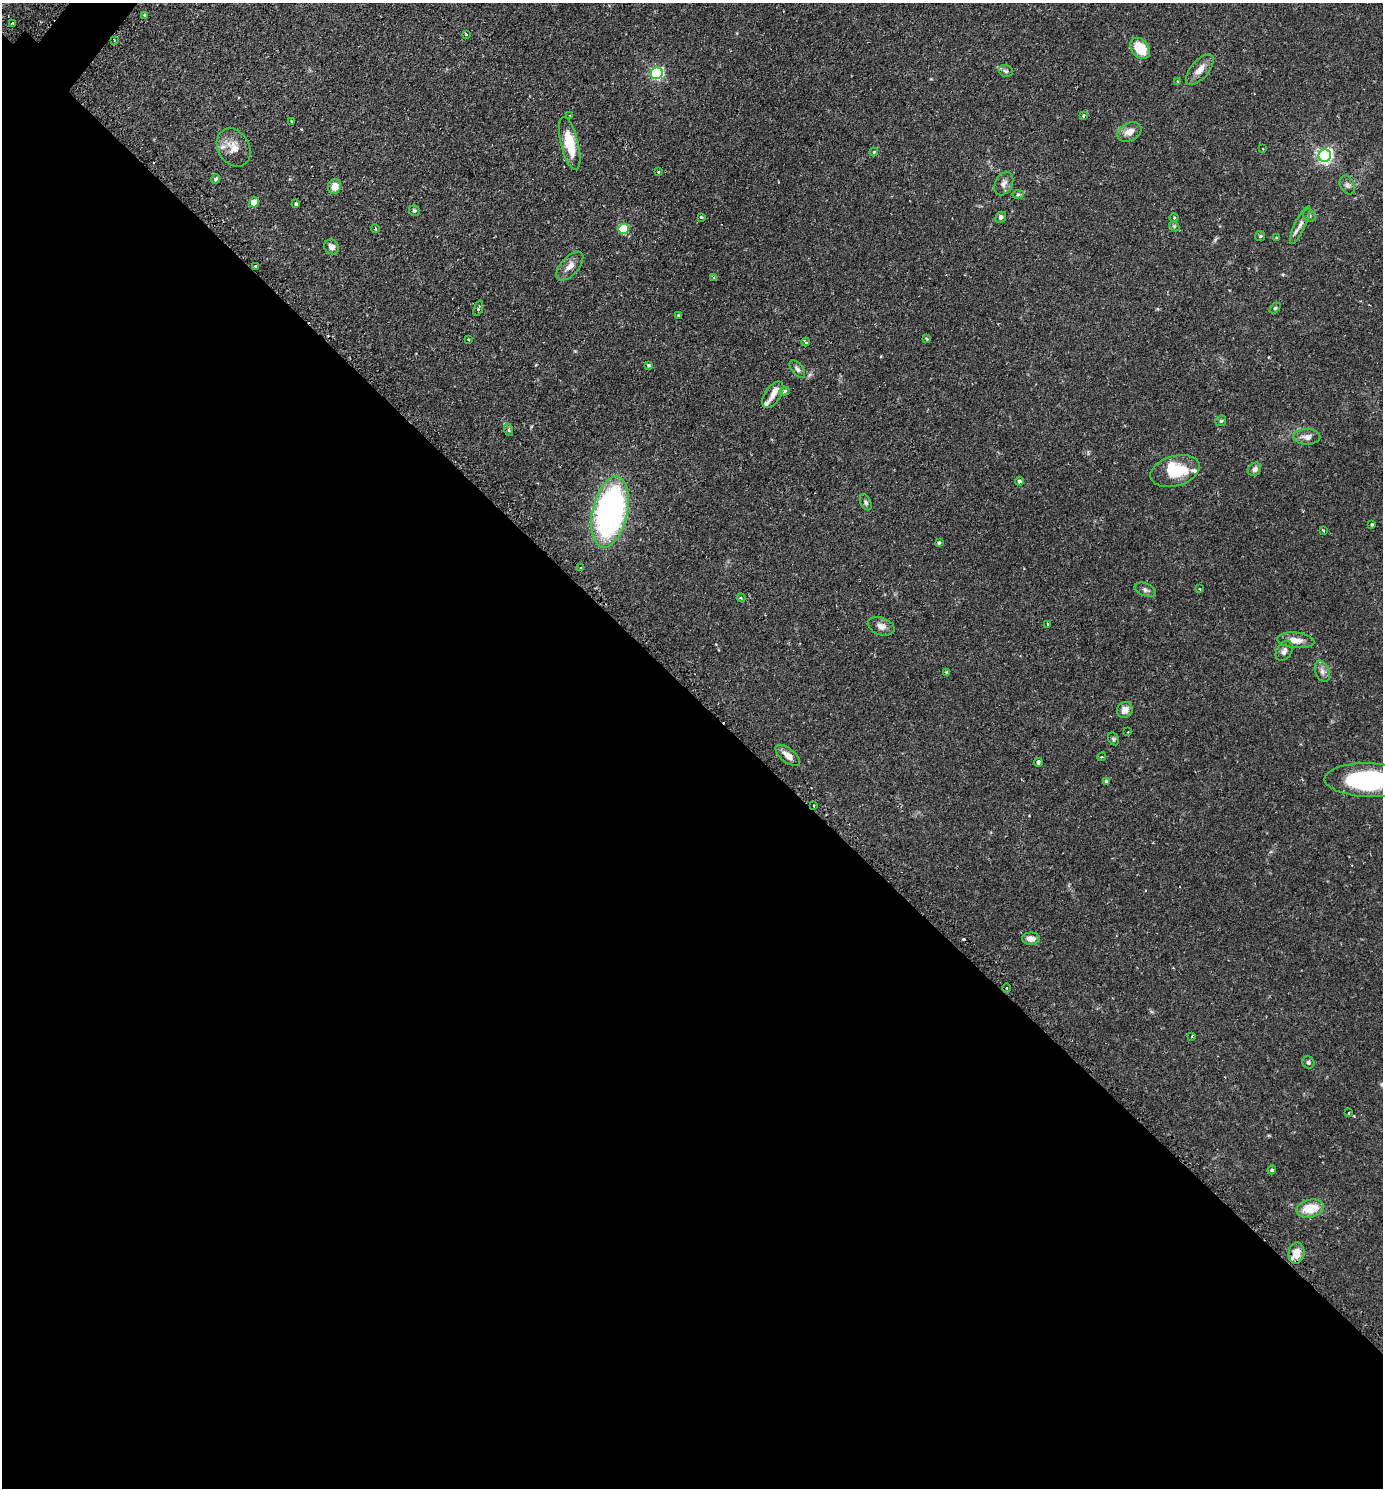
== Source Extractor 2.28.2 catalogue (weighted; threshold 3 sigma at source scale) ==
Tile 14 of 4 x 4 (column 2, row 4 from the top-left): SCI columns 1697-3077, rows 34-1519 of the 6013 x 6010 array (HDU 1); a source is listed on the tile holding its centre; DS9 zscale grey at full resolution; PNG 1385 x 1490 px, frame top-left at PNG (2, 3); each listed source drawn as its Kron ellipse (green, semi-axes under 4 px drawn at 4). Shown black and unused: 54% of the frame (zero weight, under 2 of 3 exposures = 3% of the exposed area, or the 3 px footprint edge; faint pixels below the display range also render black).
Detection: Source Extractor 2.28.2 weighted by HDU 2 'WHT'; one run over the whole footprint, this tile lists its part. Background 0.106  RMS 0.0055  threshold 0.0245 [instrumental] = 3 sigma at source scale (4.5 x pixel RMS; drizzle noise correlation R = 1.50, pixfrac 1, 0.05/0.05 arcsec/px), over >= 5 px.
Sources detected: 97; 3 cosmic-ray / hot-pixel residue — neither listed nor drawn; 5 inside a brighter listed object's ellipse — not listed separately; the other 89 listed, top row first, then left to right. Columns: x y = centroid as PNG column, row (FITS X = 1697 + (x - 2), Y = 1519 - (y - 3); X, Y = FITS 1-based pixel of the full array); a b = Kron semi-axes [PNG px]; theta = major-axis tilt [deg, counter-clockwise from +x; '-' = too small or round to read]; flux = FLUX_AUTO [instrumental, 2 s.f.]
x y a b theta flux
145 15 4 3 - 2.2
12 24 3 2 - 0.77
466 34 4 3 - 2
114 40 3 3 - 0.77
1140 48 11 8 -51 14
1200 70 18 9 49 4.8
1006 71 7 5 -16 1.2
657 73 6 5 - 73
1178 81 4 3 - 0.83
570 115 3 2 - 0.52
1083 116 4 3 - 0.71
292 121 3 2 - 0.62
1130 132 13 8 27 4.5
570 143 27 8 -76 15
234 147 20 15 -60 8
1263 149 3 2 - 0.31
874 152 4 4 - 0.51
1325 156 6 6 - 130
658 172 3 3 - 0.44
215 179 5 4 - 1.1
1004 184 12 8 62 2.7
1347 185 10 7 -62 1.8
335 186 7 6 - 6
1018 195 6 4 2 0.84
254 202 5 5 - 9
296 204 4 3 - 0.78
414 211 5 5 - 0.88
1309 216 7 5 -47 1
701 217 4 3 - 0.82
1001 217 6 5 - 1.7
1174 218 4 3 - 0.43
1300 225 21 5 65 3
1174 226 6 4 -46 0.67
375 228 4 4 - 0.57
624 229 5 5 - 24
1260 236 5 5 - 0.71
1277 238 4 3 - 0.5
332 247 8 6 -47 3
255 266 3 2 - 0.71
570 266 17 9 48 4.1
713 277 3 3 - 0.97
478 308 8 3 71 1
1275 308 6 4 44 0.66
678 315 3 3 - 0.76
927 339 3 3 - 0.75
468 340 3 3 - 0.79
806 342 4 3 - 1
648 365 4 4 - 0.82
797 369 10 5 -53 1.7
785 391 5 4 - 0.92
773 395 15 7 57 3.5
1221 421 6 5 - 0.79
509 430 6 4 -71 0.81
1307 437 13 8 -1 3.2
1255 469 7 6 - 1.7
1175 471 25 15 16 15
1019 481 4 4 - 0.99
866 502 8 5 -65 1.1
610 512 36 17 78 170
1372 525 3 3 - 0.65
1323 530 4 2 - 0.48
939 542 3 3 - 1.4
580 568 3 3 - 1.4
1200 589 3 3 - 0.53
1145 590 11 6 -22 1.8
741 598 4 3 - 0.67
1048 624 3 2 - 0.87
881 626 14 8 -19 3.2
1296 640 19 8 -6 5
1284 651 11 7 57 2.2
1322 671 11 7 -68 2.4
946 673 4 4 - 0.81
1125 710 8 7 - 3.6
1128 732 2 2 - 0.31
1113 739 7 5 -61 0.81
788 755 14 7 -38 4.5
1102 757 4 3 - 0.61
1038 762 4 3 - 2.7
1369 780 44 17 -2 64
1106 781 4 3 - 0.83
814 806 2 2 - 0.65
1031 939 9 6 -1 3.6
1007 988 4 3 - 0.61
1192 1036 4 2 - 0.43
1308 1062 6 5 - 1.1
1348 1113 2 2 - 0.56
1272 1170 4 4 - 0.74
1310 1209 14 9 10 12
1296 1253 10 8 83 6.5
Overlapping masked pixels (flux is a lower limit): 1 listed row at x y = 814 806
Isophote crosses this tile's border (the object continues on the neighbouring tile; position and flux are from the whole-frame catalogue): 1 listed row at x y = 1369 780